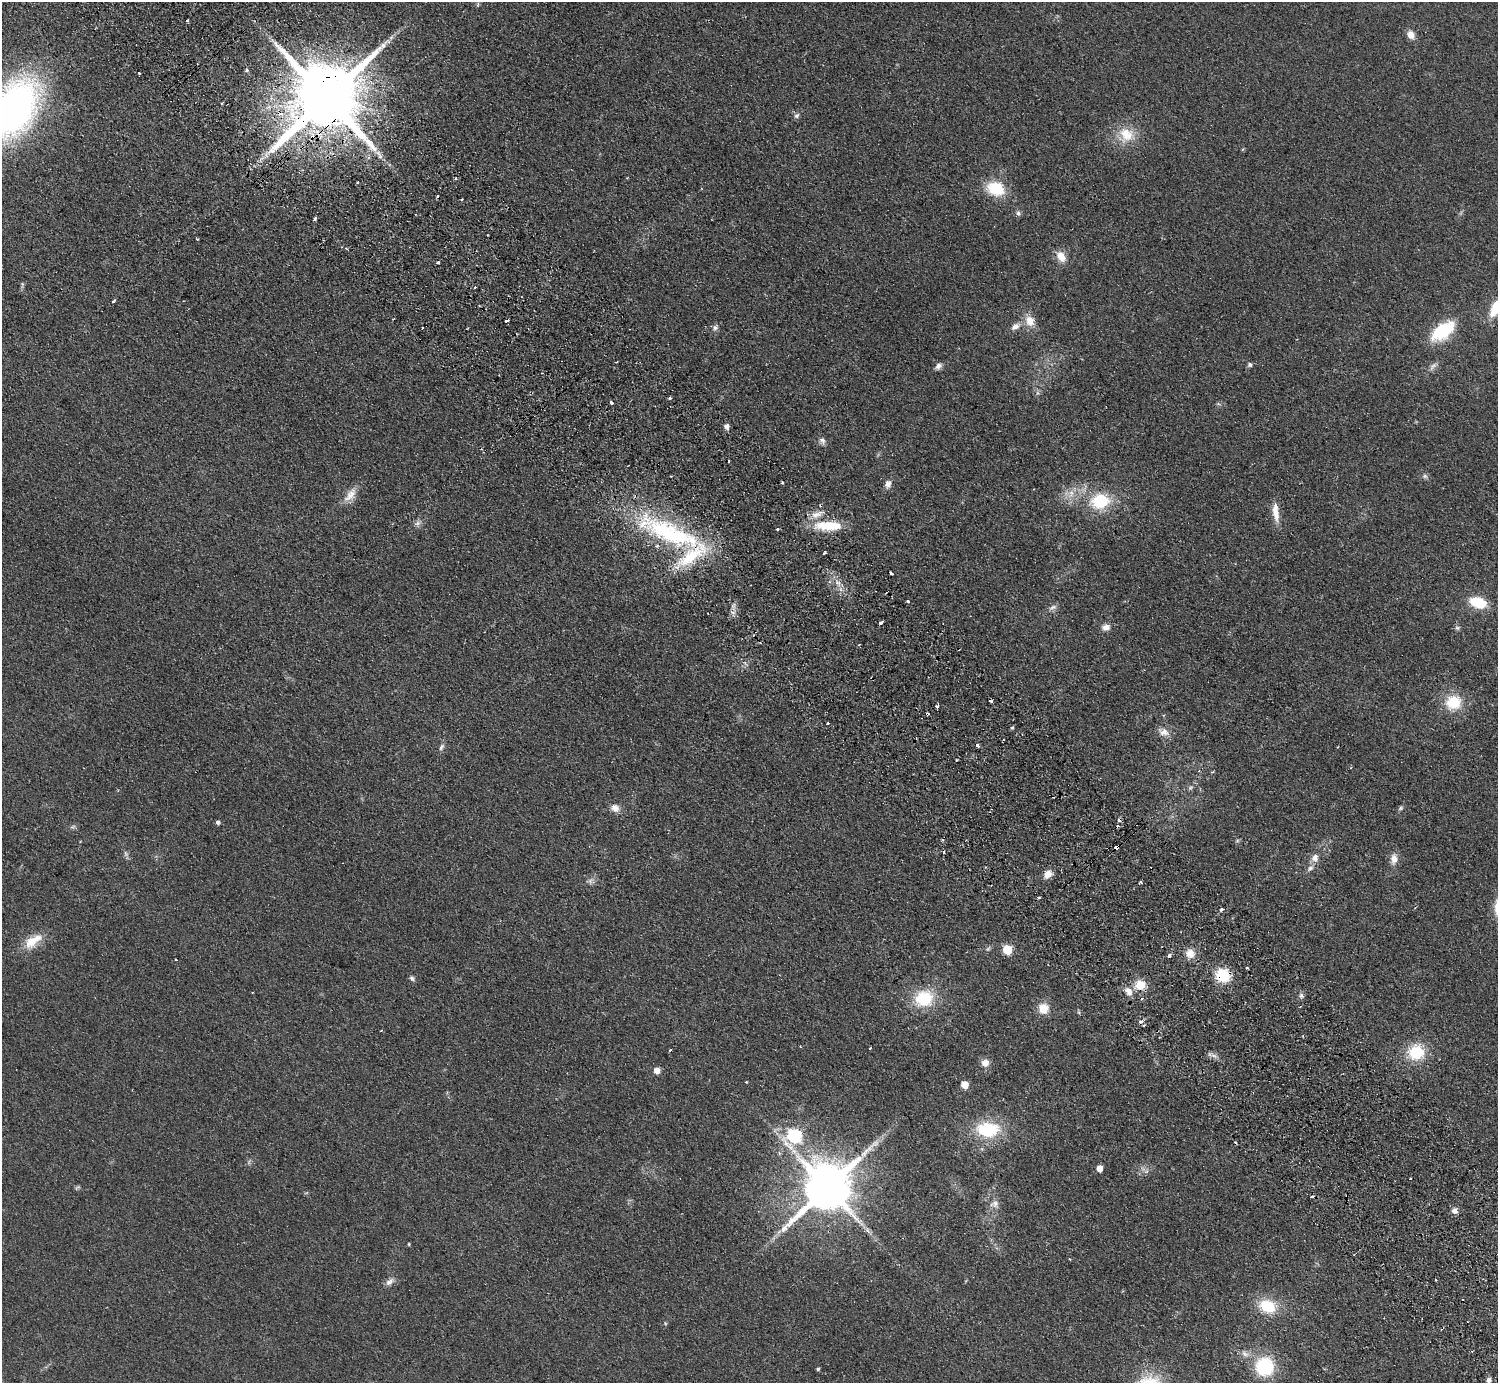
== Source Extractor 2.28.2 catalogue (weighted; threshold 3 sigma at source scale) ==
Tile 6 of 4 x 4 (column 2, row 2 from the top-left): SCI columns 1541-3036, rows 2963-4343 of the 6072 x 6066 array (HDU 1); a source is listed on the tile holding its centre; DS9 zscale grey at full resolution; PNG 1500 x 1385 px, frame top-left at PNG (2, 2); no overlay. Shown black and unused: <1% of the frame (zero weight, under 2 of 3 exposures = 3% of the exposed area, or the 3 px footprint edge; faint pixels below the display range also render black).
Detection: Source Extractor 2.28.2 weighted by HDU 2 'WHT'; one run over the whole footprint, this tile lists its part. Background 0.0639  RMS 0.0091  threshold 0.0409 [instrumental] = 3 sigma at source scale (4.5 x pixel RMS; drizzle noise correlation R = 1.50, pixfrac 1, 0.05/0.05 arcsec/px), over >= 5 px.
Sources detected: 147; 2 too faint to see at this stretch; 18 cosmic-ray / hot-pixel residue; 1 long thin detection or spike segment (spike, bleed or trail) — not listed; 3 inside a brighter listed object's ellipse — not listed separately; the other 123 listed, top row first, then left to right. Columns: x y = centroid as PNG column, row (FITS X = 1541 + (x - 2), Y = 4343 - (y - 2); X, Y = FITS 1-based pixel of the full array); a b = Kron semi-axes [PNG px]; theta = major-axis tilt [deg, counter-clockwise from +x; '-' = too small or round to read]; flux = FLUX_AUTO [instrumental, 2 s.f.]
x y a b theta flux
478 5 8 4 81 1.3
187 21 3 3 - 2.5
1411 35 11 8 -60 7.3
391 37 8 4 45 2.3
247 70 6 4 -90 1.5
139 73 2 2 - 0.99
326 98 20 16 41 14000
222 103 3 2 - 2
14 109 52 32 60 420
796 116 8 6 42 2.5
1126 135 24 21 -34 23
312 137 7 6 - 7.2
379 153 10 6 -44 4.3
455 178 4 3 - 1.1
357 182 3 2 - 1.3
996 188 17 13 -16 37
438 196 3 3 - 3.4
462 199 3 2 - 0.98
1018 213 8 6 -72 2.4
315 219 3 3 - 3.2
197 239 3 3 - 1.1
346 248 4 3 - 0.91
1061 256 14 10 -57 11
438 262 3 3 - 4.5
22 285 9 4 85 1.6
475 287 3 3 - 3.1
113 301 4 3 - 2.3
1497 307 16 8 60 34
507 321 4 3 - 8.8
1030 321 15 12 -59 12
1015 326 14 8 30 6.2
715 328 9 7 35 3
1443 331 31 16 37 41
1250 364 5 5 - 2.5
938 366 9 6 47 3.4
1433 366 15 6 51 4
670 398 3 3 - 2.6
611 402 4 3 - 6.8
727 426 8 6 -85 3.2
822 441 10 8 -70 3.5
1425 476 7 6 - 2.3
782 483 3 3 - 2.7
888 484 10 7 72 4.9
1071 494 14 8 72 8.4
350 495 22 11 54 11
1100 501 22 17 13 42
1276 513 26 7 -83 11
817 514 20 6 20 7.4
417 523 10 6 41 3.6
828 526 37 12 -1 29
777 529 3 3 - 2.7
669 532 97 25 -23 140
824 553 5 3 - 1.1
891 573 4 3 - 3.6
838 582 9 5 -20 4
908 601 3 3 - 4.8
1478 602 14 9 -17 35
1053 607 12 6 22 3.5
733 612 7 4 -2 2.3
880 623 3 3 - 2.5
1106 627 10 8 5 5.4
1457 628 7 5 -43 1.9
1453 702 18 16 25 30
937 706 3 3 - 4.5
927 714 4 3 - 4.2
828 724 3 3 - 5.3
1012 728 5 3 - 1
1163 732 16 9 -20 7.2
978 745 4 3 - 3.4
441 747 10 6 63 2.8
1190 788 8 5 44 2
615 808 11 9 -30 6.4
1401 808 8 5 41 1.7
218 822 5 4 - 2.6
73 827 8 3 19 1.6
1117 847 5 3 - 8
126 854 9 5 -61 2.4
1315 858 12 10 72 6.7
1394 859 15 9 85 7.3
1047 874 10 7 43 8.3
1140 882 3 3 - 1.7
1039 897 4 3 - 1
1222 910 3 3 - 6
31 941 21 15 51 17
1007 950 6 5 - 39
1190 953 12 11 - 9
1169 955 4 3 - 4.1
176 959 3 3 - 1.3
1247 968 3 3 - 1.2
1223 975 14 13 - 31
412 978 8 5 -38 2.1
1140 985 12 11 - 16
1129 991 13 9 -59 7.2
1301 995 8 6 -58 2.6
924 999 19 16 16 43
1043 1008 11 11 - 14
1144 1025 3 3 - 1.9
670 1050 3 2 - 1.1
1416 1052 18 17 - 34
1214 1056 7 4 -2 2.8
985 1063 9 8 - 7.1
657 1071 5 5 - 9.4
746 1082 3 3 - 0.82
964 1085 5 5 - 17
987 1129 22 14 -1 55
794 1135 10 7 87 160
1099 1168 5 5 - 9.3
1146 1171 8 5 30 2.5
1410 1178 2 2 - 0.92
77 1187 8 4 35 1.3
827 1188 14 12 47 5800
1312 1196 4 3 - 5.5
994 1204 13 10 16 5.8
1454 1211 7 7 - 4.3
868 1230 11 6 -61 3.6
409 1244 4 4 - 0.85
389 1282 13 7 39 4.6
1267 1306 19 15 -18 32
665 1323 5 3 - 0.92
1245 1354 12 7 -39 5.1
1264 1367 16 16 - 61
818 1369 4 3 - 1.4
1489 1380 6 5 - 3.2
Overlapping masked pixels (flux is a lower limit): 6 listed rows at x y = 326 98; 312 137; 669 532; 927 714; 1117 847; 1223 975
Isophote crosses this tile's border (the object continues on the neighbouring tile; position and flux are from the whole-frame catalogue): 2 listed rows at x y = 14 109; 1497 307